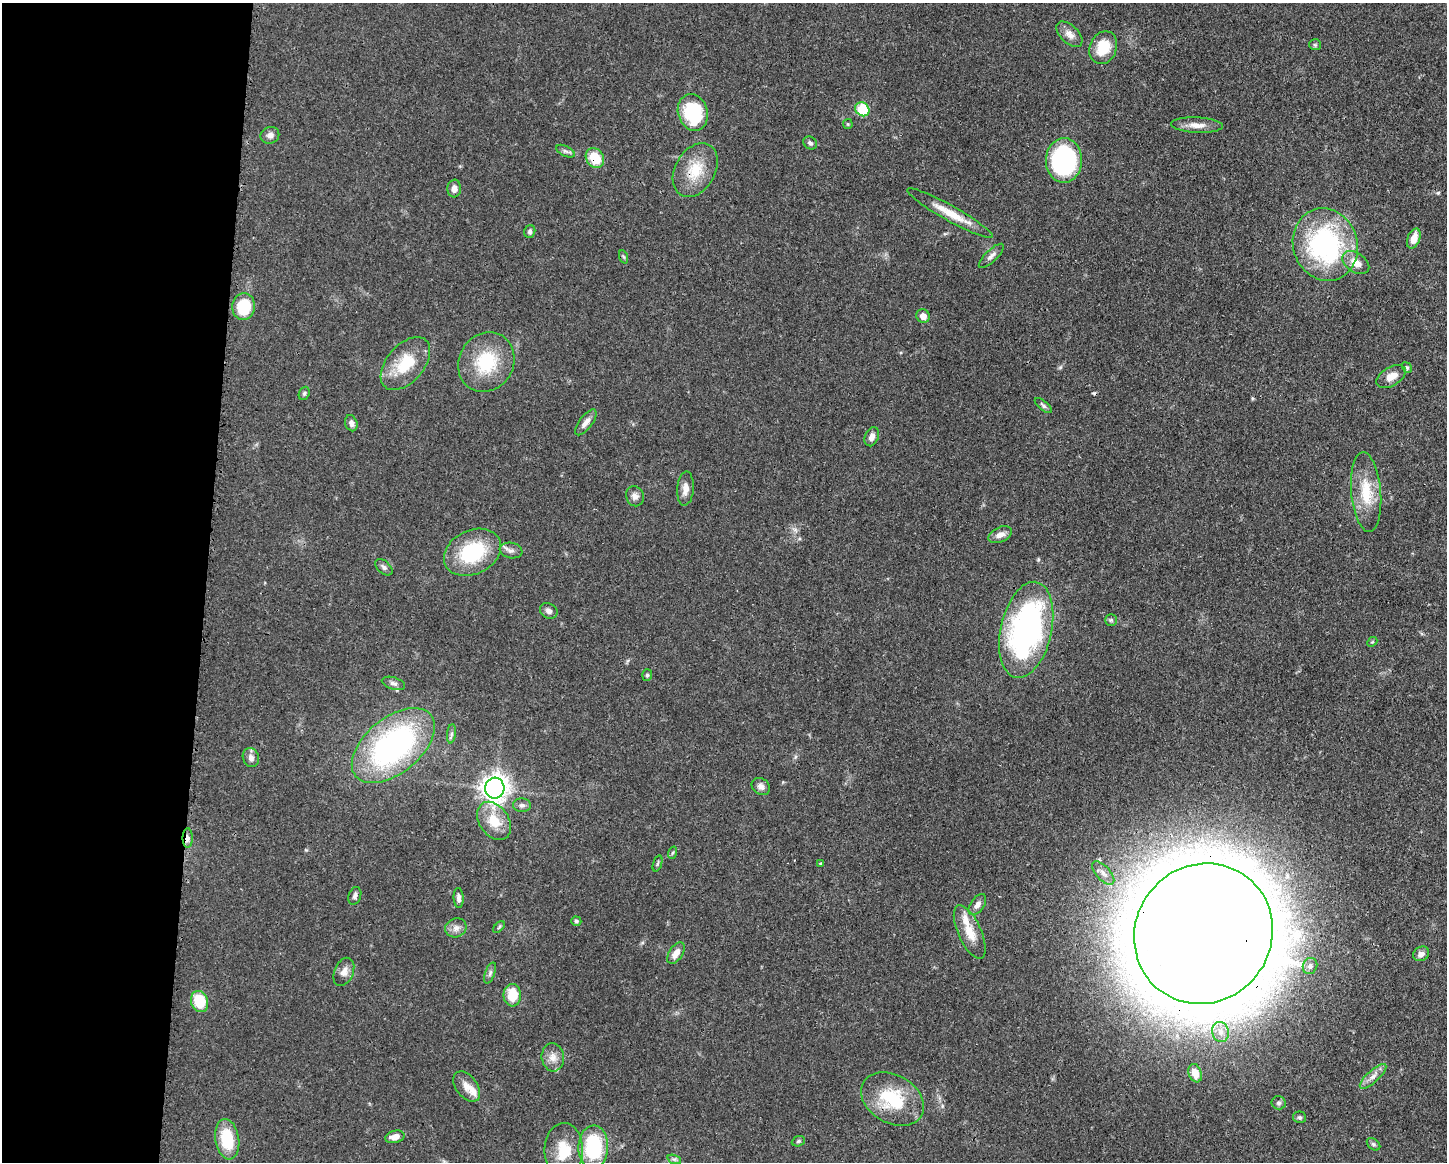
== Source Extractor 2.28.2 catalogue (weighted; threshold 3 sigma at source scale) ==
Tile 4 of 3 x 4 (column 1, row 2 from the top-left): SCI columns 116-1560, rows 2324-3483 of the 4680 x 4647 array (HDU 1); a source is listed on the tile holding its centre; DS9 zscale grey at full resolution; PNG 1449 x 1164 px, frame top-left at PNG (2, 3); each listed source drawn as its Kron ellipse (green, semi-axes under 4 px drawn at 4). Shown black and unused: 14% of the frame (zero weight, under 3 of 4 exposures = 1% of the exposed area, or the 3 px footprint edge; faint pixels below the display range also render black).
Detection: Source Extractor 2.28.2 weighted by HDU 2 'WHT'; one run over the whole footprint, this tile lists its part. Background 0.0545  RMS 0.0032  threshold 0.0145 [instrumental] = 3 sigma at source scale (4.5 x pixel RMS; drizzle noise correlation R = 1.50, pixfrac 1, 0.05/0.05 arcsec/px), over >= 5 px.
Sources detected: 90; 1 cosmic-ray / hot-pixel residue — neither listed nor drawn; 2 inside a brighter listed object's ellipse — not listed separately; the other 87 listed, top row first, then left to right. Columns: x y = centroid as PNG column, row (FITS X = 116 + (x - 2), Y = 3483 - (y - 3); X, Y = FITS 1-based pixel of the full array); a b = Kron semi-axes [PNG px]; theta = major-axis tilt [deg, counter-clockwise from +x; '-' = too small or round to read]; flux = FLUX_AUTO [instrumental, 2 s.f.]
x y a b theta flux
1069 34 16 9 -44 2.5
1315 45 6 5 - 0.47
1103 48 17 13 67 8.4
862 109 8 6 -41 15
693 112 19 14 -72 21
848 124 5 4 - 0.4
1197 125 26 8 -3 3.2
270 135 9 8 - 1.4
810 143 7 6 - 0.79
565 151 10 5 -27 0.91
595 158 11 8 -56 8.1
1064 160 22 18 89 47
695 170 29 20 60 9.8
454 189 9 6 84 1.8
950 213 49 7 -29 7.3
530 231 6 5 - 0.77
1414 238 10 6 70 3.8
1325 245 37 32 -72 59
991 256 16 6 44 1.5
624 257 7 4 -70 0.49
1356 262 15 9 -32 4.2
244 307 13 11 85 13
923 316 7 6 - 2.4
486 362 31 27 59 17
405 364 31 18 49 12
1407 368 5 4 - 0.52
1391 377 16 9 30 3.4
304 393 7 5 68 0.59
1043 405 10 4 -40 0.76
586 422 15 6 52 2.1
351 423 8 6 -71 1.4
872 437 10 6 68 1.8
685 489 17 8 85 2.5
1366 492 40 15 -85 11
635 496 10 8 -68 1.7
1000 535 12 7 24 2.3
511 550 11 7 -11 1.5
472 552 30 22 26 22
384 567 10 6 -42 0.96
549 611 9 7 -26 1.5
1111 620 6 6 - 0.58
1026 630 49 25 77 89
1372 642 5 4 - 0.38
647 675 6 5 - 0.55
393 683 12 6 -17 1.2
451 734 10 4 83 0.83
393 746 48 27 39 79
251 758 10 8 -72 1.6
761 786 10 8 -33 1.4
495 788 10 10 - 260
522 805 9 7 -3 1.1
494 821 21 14 -56 7.3
188 838 10 5 90 1.6
672 853 6 4 70 0.45
657 864 8 3 71 0.51
820 864 3 3 - 0.58
1103 873 14 7 -48 2.2
355 896 9 6 71 1
459 898 10 5 -87 1.3
977 905 12 6 55 1.7
576 921 5 4 - 0.55
499 927 7 4 46 0.53
456 928 11 9 21 1.9
970 932 29 11 -66 6.1
1203 934 72 68 52 1900
676 953 12 6 57 2.5
1421 954 8 7 - 1.5
1310 966 8 7 - 1.2
344 972 15 9 67 2.4
490 973 11 5 70 0.95
512 995 11 9 90 6.9
200 1002 11 8 -71 11
1220 1032 10 8 -76 2.2
553 1057 14 11 -83 2.9
1195 1073 9 6 -70 3.6
1373 1076 17 6 43 2.2
467 1087 17 10 -52 3.1
892 1099 34 24 -30 18
1279 1103 7 6 - 0.8
1300 1117 6 6 - 0.67
395 1137 10 6 12 2.3
227 1139 20 12 -81 13
798 1141 7 5 22 0.53
1374 1144 7 5 -40 0.67
593 1147 22 15 89 24
564 1150 27 19 89 9
674 1159 7 4 -18 0.68
Overlapping masked pixels (flux is a lower limit): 4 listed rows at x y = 595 158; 695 170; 188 838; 1203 934
Unlisted compact peaks at least as high as the median listed source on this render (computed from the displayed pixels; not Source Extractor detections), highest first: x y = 1438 193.